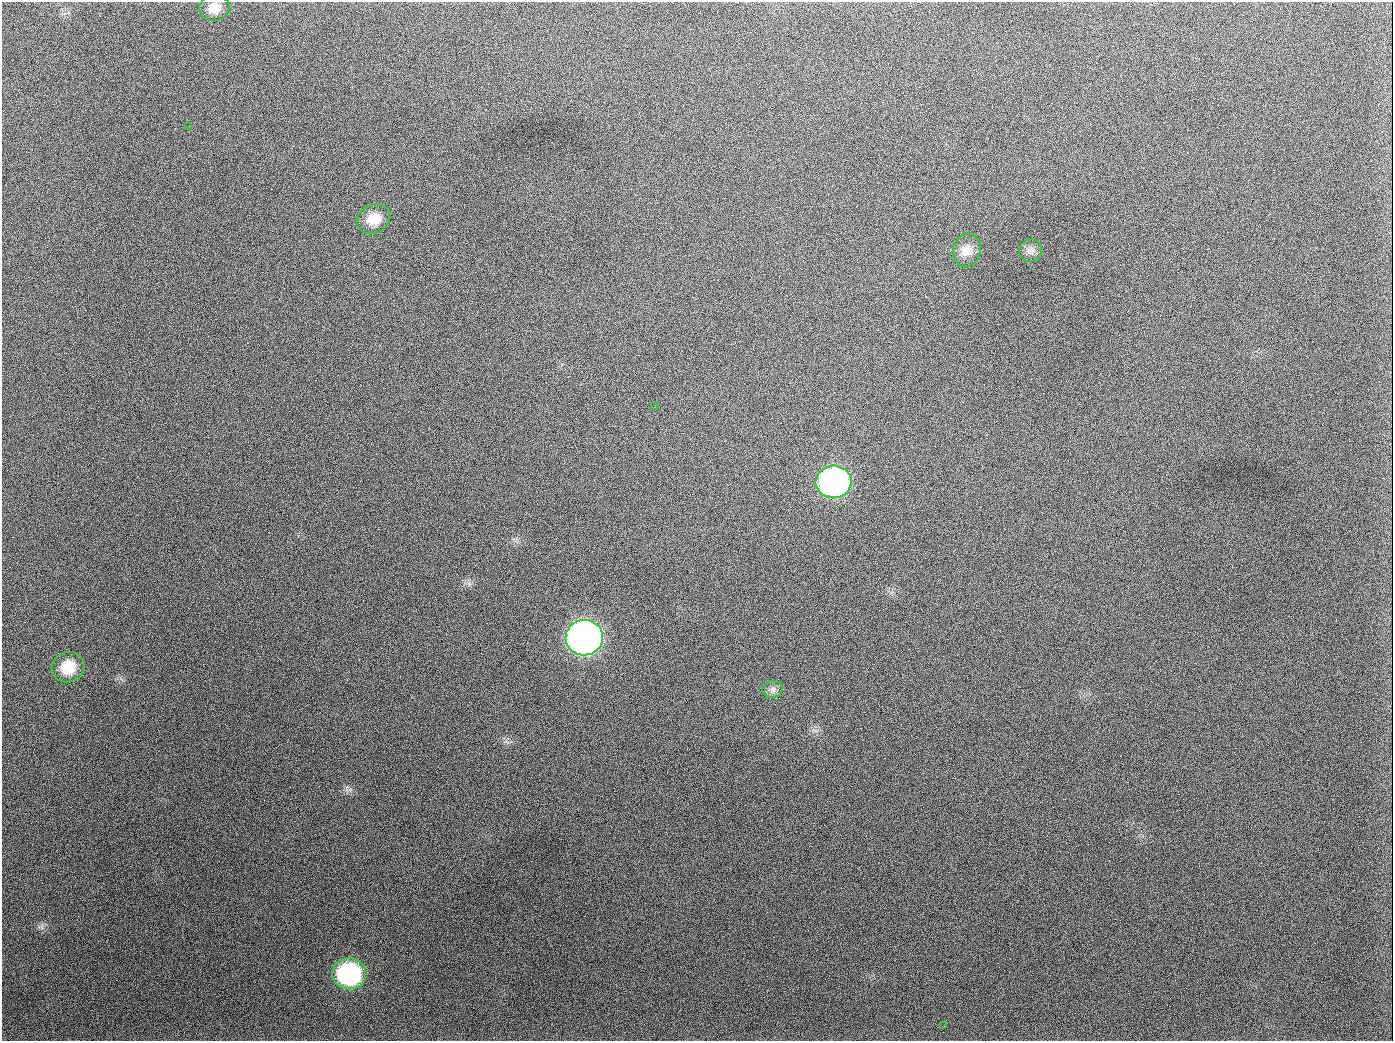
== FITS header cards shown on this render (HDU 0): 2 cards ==
NAXIS1  =                 1391
NAXIS2  =                 1039

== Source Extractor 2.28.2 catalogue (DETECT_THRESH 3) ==
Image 1391 x 1039 px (HDU 0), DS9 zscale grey, 1 PNG px = 1 image px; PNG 1395 x 1043 px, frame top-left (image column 1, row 1039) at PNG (2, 2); each listed source drawn as its Kron ellipse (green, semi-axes under 4 px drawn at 4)
Background 1930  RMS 80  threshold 240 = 3 sigma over >= 5 px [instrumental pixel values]
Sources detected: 12; all 12 listed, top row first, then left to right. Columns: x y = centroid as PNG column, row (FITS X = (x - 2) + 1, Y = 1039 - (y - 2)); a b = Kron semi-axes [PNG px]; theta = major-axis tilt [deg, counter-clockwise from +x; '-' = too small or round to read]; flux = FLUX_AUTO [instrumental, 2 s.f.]
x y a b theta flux
214 8 15 12 7 6.4e+04
189 126 2 2 - 6.2e+03
373 219 17 14 24 9.6e+04
967 250 17 14 72 6.6e+04
1031 251 11 11 - 3.1e+04
654 407 2 2 - 3.6e+03
834 482 18 16 5 1.8e+06
584 638 19 17 7 4.0e+06
68 667 17 15 22 1.4e+05
772 689 10 8 11 2.5e+04
349 974 17 15 -3 7.7e+05
944 1026 2 2 - 5.0e+03